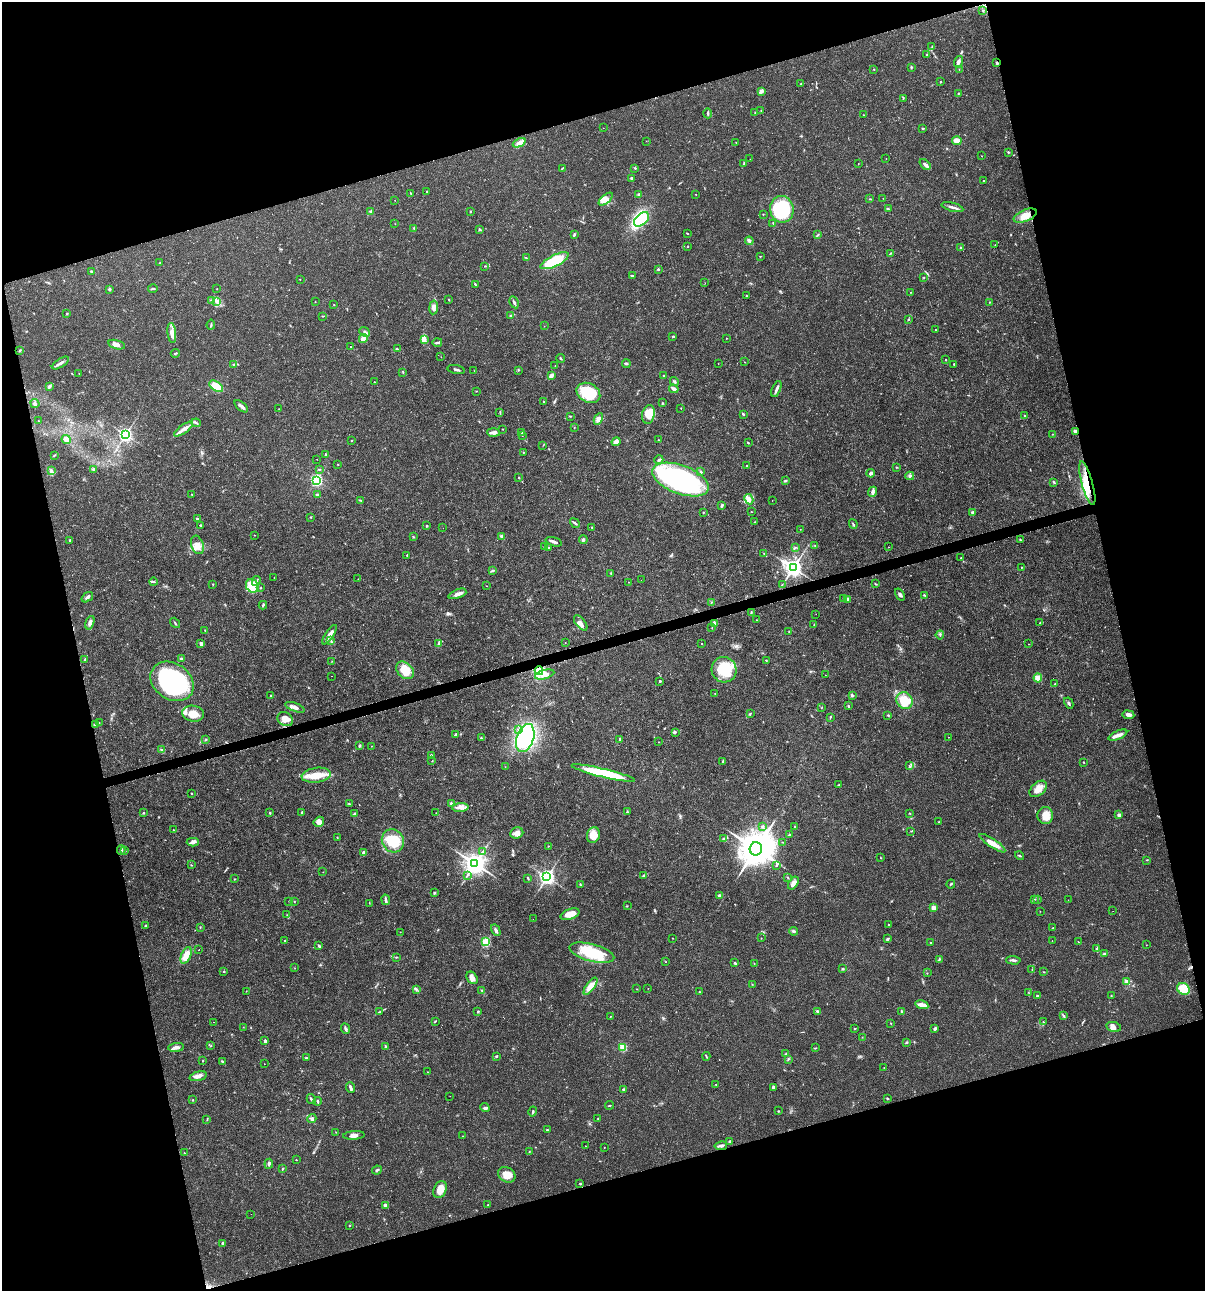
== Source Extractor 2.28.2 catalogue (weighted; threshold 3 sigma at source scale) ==
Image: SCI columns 100-4911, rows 4-5157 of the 4960 x 5159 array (HDU 1 of 3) = the unmasked area's bounding box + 8 px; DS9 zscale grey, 4 x 4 block average (1 PNG px = mean of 4 x 4 image px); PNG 1207 x 1293 px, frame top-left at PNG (2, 2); each listed source drawn as its Kron ellipse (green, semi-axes under 4 px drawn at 4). Shown black and unused: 33% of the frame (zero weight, under 3 of 4 exposures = <1% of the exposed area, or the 3 px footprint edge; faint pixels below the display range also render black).
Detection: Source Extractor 2.28.2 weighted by HDU 2 'WHT'. Background 0.017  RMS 0.0016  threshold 0.00737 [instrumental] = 3 sigma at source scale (4.5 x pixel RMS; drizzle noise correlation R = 1.50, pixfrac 1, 0.0396/0.0396 arcsec/px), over >= 5 px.
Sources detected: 548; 1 too faint to see at this stretch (4 x 4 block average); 6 inside a brighter object's white glare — neither listed nor drawn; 8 coinciding with a brighter row at this scale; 27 inside a brighter listed object's ellipse — not listed separately; of the other 506, all 500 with FLUX_AUTO >= 0.161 (the completeness limit of this list) listed and drawn (6 fainter detections not listed), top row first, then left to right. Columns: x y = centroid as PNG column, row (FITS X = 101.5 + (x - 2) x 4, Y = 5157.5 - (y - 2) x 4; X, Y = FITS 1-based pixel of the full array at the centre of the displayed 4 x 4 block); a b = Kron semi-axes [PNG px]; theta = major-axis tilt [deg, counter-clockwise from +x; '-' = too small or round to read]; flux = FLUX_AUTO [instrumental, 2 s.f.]
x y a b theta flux
983 10 3 2 - 0.83
932 47 2 2 - 0.36
926 55 2 2 - 0.45
958 62 6 3 74 3.2
997 63 3 2 - 1.3
911 67 2 2 - 0.84
874 69 2 2 - 0.43
959 69 2 2 - 0.29
940 82 2 2 - 0.66
801 84 2 2 - 0.34
761 91 4 3 - 3.7
958 94 3 2 - 0.73
903 99 2 2 - 0.66
761 111 2 2 - 0.6
708 113 5 2 - 1.4
755 113 3 2 - 0.53
864 115 2 2 - 0.5
603 128 2 2 - 0.23
922 128 3 2 - 0.77
646 141 2 2 - 0.26
957 141 5 3 - 9.1
736 142 3 2 - 0.47
519 143 7 3 26 5
1008 152 3 2 - 0.76
982 156 2 2 - 0.29
886 158 2 2 - 0.36
750 159 2 2 - 0.38
858 163 2 2 - 0.23
744 164 4 2 - 1.3
925 165 6 3 -41 2.7
562 168 3 2 - 0.64
635 168 3 2 - 0.79
631 178 2 2 - 2.1
984 181 2 2 - 0.71
427 192 2 2 - 0.53
411 193 3 2 - 0.48
639 194 3 2 - 1
696 195 2 2 - 0.38
883 198 2 2 - 0.21
606 199 8 3 40 4.3
870 199 2 2 - 0.59
395 200 2 2 - 0.41
952 207 11 2 -14 3.5
782 209 13 11 -81 83
888 209 3 2 - 1.3
370 211 3 2 - 1
470 212 3 2 - 0.67
763 214 2 2 - 0.45
1025 216 12 6 23 12
642 219 9 5 43 49
773 223 2 2 - 0.77
395 224 2 2 - 0.29
414 228 3 2 - 1
479 229 3 2 - 0.89
687 233 3 2 - 0.73
574 234 3 2 - 1.5
818 235 3 2 - 0.68
749 241 4 3 - 2.1
995 245 2 2 - 0.96
688 246 3 2 - 0.44
961 248 4 2 - 1.1
890 253 3 2 - 0.61
760 256 2 2 - 0.58
526 258 2 2 - 0.37
555 261 15 5 26 46
160 263 3 2 - 0.59
485 266 2 2 - 0.56
658 269 2 2 - 1.7
92 271 3 2 - 1.4
632 276 2 2 - 0.93
924 278 2 2 - 0.29
300 279 2 2 - 0.29
705 283 2 2 - 0.24
475 284 3 2 - 0.94
109 289 3 2 - 1.7
153 289 5 2 - 1.1
217 289 2 2 - 0.29
910 292 2 2 - 0.35
747 296 2 2 - 0.55
449 300 2 2 - 0.59
211 301 2 2 - 0.67
216 302 3 2 - 1.4
315 302 2 2 - 0.32
514 302 6 2 -62 2.1
990 302 2 2 - 0.89
334 305 2 2 - 0.4
434 307 7 4 82 4.3
67 314 2 2 - 0.6
323 316 2 2 - 0.34
511 316 4 3 - 1.5
908 319 2 2 - 0.87
211 325 5 2 - 1.2
544 326 2 2 - 0.19
936 330 2 2 - 0.39
364 332 6 3 -41 2.1
172 333 10 4 -83 4.9
673 336 2 2 - 1.3
363 338 4 4 - 6.6
726 338 2 2 - 0.63
424 339 4 2 - 2.2
437 342 5 2 - 1.4
117 345 8 4 -14 5
350 346 2 2 - 0.34
397 349 3 2 - 0.9
20 350 3 2 - 0.89
175 353 4 2 - 1.1
441 357 2 2 - 0.26
561 358 4 2 - 0.97
945 360 2 2 - 1.5
744 362 2 2 - 0.26
60 363 10 3 32 3.3
626 363 4 2 - 1.6
718 364 2 2 - 0.27
954 364 2 2 - 0.96
234 365 3 2 - 1.9
555 366 2 2 - 0.28
456 369 9 2 -11 1.9
518 370 2 2 - 0.61
474 371 2 2 - 0.29
403 372 3 2 - 0.71
79 374 2 2 - 0.24
551 376 3 2 - 4.8
664 376 2 2 - 1.4
374 382 2 2 - 0.4
674 382 4 3 - 1.7
50 386 4 3 - 1.5
216 386 8 4 -34 19
674 389 5 3 - 4.1
776 389 8 2 68 3.5
476 391 2 2 - 0.43
588 393 12 9 -28 43
544 402 3 2 - 0.66
662 403 2 2 - 0.61
35 404 5 3 - 2.5
241 406 8 2 -39 4.4
681 408 2 2 - 0.38
279 409 2 2 - 0.2
500 412 3 2 - 0.57
648 414 9 6 80 20
743 414 3 2 - 1
570 416 3 2 - 0.77
1024 416 2 2 - 0.69
598 419 6 4 63 3.9
39 421 2 2 - 0.29
196 423 4 2 - 1.4
574 427 2 2 - 0.37
184 429 11 3 36 5.7
503 429 2 2 - 0.51
1075 431 2 2 - 8.4
522 432 2 2 - 1
494 433 6 3 -3 2.9
1053 434 3 2 - 0.48
125 435 4 4 - 130
522 435 2 2 - 1
66 440 5 3 - 6.4
351 440 2 2 - 0.42
658 440 2 2 - 0.34
616 442 4 3 - 4.4
748 443 3 2 - 0.91
543 445 2 2 - 0.32
523 452 2 2 - 0.57
325 454 2 2 - 0.95
54 455 2 2 - 0.69
317 459 2 2 - 1.1
659 460 4 2 - 2.1
338 464 2 2 - 0.57
746 465 2 2 - 0.98
896 467 2 2 - 0.47
93 469 4 3 - 1.5
319 469 2 2 - 0.66
51 470 4 3 - 2
701 472 4 2 - 1.2
871 473 4 3 - 2.4
910 476 4 3 - 1.9
519 478 2 2 - 0.56
681 479 30 14 -20 220
316 480 3 3 - 84
786 481 3 3 - 1.1
1054 482 4 2 - 1.2
1087 483 22 5 -75 23
873 492 5 3 - 3
191 494 3 2 - 0.4
317 495 4 2 - 1.1
749 499 5 4 - 3.6
360 500 4 2 - 0.76
772 500 2 2 - 0.2
722 505 4 2 - 1.6
751 511 2 2 - 0.29
703 512 2 2 - 0.76
973 513 2 2 - 9.2
310 517 2 2 - 0.51
198 519 4 2 - 1
754 522 2 2 - 0.24
575 523 5 2 - 1.7
853 524 5 2 - 1.2
201 525 2 2 - 0.71
427 526 2 2 - 2
592 527 3 2 - 0.66
443 528 2 2 - 0.18
800 529 2 2 - 0.24
254 535 2 2 - 0.34
501 536 3 2 - 1.7
413 537 2 2 - 0.65
70 540 2 2 - 0.78
583 540 4 3 - 1.6
1020 540 3 2 - 0.95
554 542 8 3 -17 2.9
197 545 9 6 -71 7.3
815 545 2 2 - 0.62
545 546 2 2 - 0.44
549 547 3 2 - 0.73
796 547 2 2 - 0.35
888 547 2 2 - 0.26
764 554 3 2 - 0.85
407 555 2 2 - 0.57
961 558 2 2 - 0.32
1022 567 2 2 - 0.47
793 568 3 3 - 500
493 571 3 2 - 0.95
611 573 2 2 - 0.5
274 578 2 2 - 0.26
358 579 2 2 - 0.37
641 580 2 2 - 0.19
256 581 5 2 - 1.4
153 582 4 2 - 1.2
629 582 2 2 - 0.33
213 584 3 2 - 0.53
876 584 3 2 - 0.65
782 585 2 2 - 0.43
252 586 7 6 - 32
486 586 2 2 - 0.21
261 588 3 2 - 0.58
457 594 9 4 21 4.8
900 595 6 3 -56 2.3
924 595 3 2 - 0.8
87 597 6 2 37 1.9
843 598 3 2 - 0.88
848 599 4 4 - 2.3
711 603 2 2 - 0.59
263 605 4 2 - 1.5
751 612 3 2 - 0.66
816 614 2 2 - 0.19
757 620 2 2 - 0.32
90 623 7 3 72 3.7
175 623 5 2 - 1.1
581 623 9 4 -51 6.2
714 623 2 2 - 2.8
1040 623 4 2 - 1
814 625 4 2 - 0.44
712 628 2 2 - 0.35
205 630 2 2 - 0.52
789 632 3 2 - 0.52
330 635 11 3 56 6.9
940 635 4 2 - 0.99
331 641 3 2 - 0.87
565 643 2 2 - 0.29
201 644 4 3 - 2.8
439 644 3 2 - 0.94
702 644 2 2 - 1.1
1028 644 2 2 - 0.26
85 659 4 2 - 0.8
181 659 3 3 - 1.5
766 660 2 2 - 0.56
332 661 2 2 - 0.28
405 670 10 7 -43 18
724 670 13 12 - 39
539 671 4 3 - 31
545 674 10 4 15 8.3
825 675 2 2 - 0.23
331 676 2 2 - 0.29
1038 678 4 4 - 9.2
172 681 23 18 -34 170
660 681 2 2 - 1.8
1055 684 2 2 - 0.49
715 694 2 2 - 0.31
852 695 3 2 - 1.5
271 696 2 2 - 1.2
905 701 9 7 -54 24
1069 703 6 2 -62 1.7
848 706 3 2 - 0.86
295 707 10 3 -21 5.2
821 708 2 2 - 0.24
750 713 3 2 - 0.64
193 714 11 8 -10 17
888 715 2 2 - 0.39
1128 715 6 3 -8 4.8
831 717 2 2 - 0.4
285 719 8 6 -35 10
99 722 2 2 - 0.2
95 724 3 2 - 1.4
519 729 3 3 - 1.7
675 732 3 3 - 1.4
455 735 3 2 - 1.4
1118 735 10 3 23 5.5
948 737 2 2 - 0.28
481 738 3 2 - 0.8
525 738 14 8 71 180
620 739 2 2 - 3.2
206 740 3 2 - 0.73
659 742 2 2 - 0.28
359 746 3 2 - 1.2
372 746 2 2 - 0.25
162 750 3 2 - 0.94
431 755 2 2 - 1.1
432 761 2 2 - 0.39
723 761 3 3 - 1.1
1084 762 2 2 - 0.59
909 766 3 2 - 1
505 767 2 2 - 0.34
603 773 33 4 -13 64
316 775 15 7 7 18
838 785 3 2 - 0.76
1038 789 10 6 42 9.1
191 793 2 2 - 0.72
451 803 3 2 - 0.86
349 804 2 2 - 0.7
460 807 8 4 5 6.3
627 812 3 2 - 1.1
144 813 3 2 - 0.61
270 813 2 2 - 0.84
302 813 3 2 - 1.5
436 813 2 2 - 0.23
910 813 2 2 - 0.59
354 814 2 2 - 0.51
1119 815 3 2 - 2.9
1045 816 8 8 - 12
319 822 5 4 - 5.1
939 822 2 2 - 0.47
762 827 3 2 - 0.89
794 827 2 2 - 0.51
173 830 2 2 - 0.32
911 831 2 2 - 0.35
517 833 6 5 - 6
593 835 8 6 69 15
789 835 4 2 - 0.7
337 837 2 2 - 0.46
723 838 3 2 - 1.1
393 841 12 10 -57 34
193 842 6 4 3 3.1
783 842 2 2 - 0.26
992 843 15 4 -34 9
548 846 3 2 - 0.5
756 849 6 6 - 2600
121 850 5 2 - 2.1
125 851 2 2 - 0.56
483 851 2 2 - 0.89
364 853 4 3 - 4.2
1020 856 5 2 - 0.95
881 858 2 2 - 0.41
1147 860 2 2 - 0.51
475 864 4 4 - 640
191 865 2 2 - 0.43
776 865 3 2 - 0.82
323 872 2 2 - 0.28
468 875 2 2 - 0.46
643 875 3 2 - 1.1
547 877 3 3 - 210
787 877 2 2 - 0.52
528 878 3 2 - 1.2
234 879 2 2 - 0.53
793 883 7 4 56 4.7
951 884 4 2 - 1
580 885 3 2 - 0.9
434 893 2 2 - 2
719 896 2 2 - 4.5
1035 899 3 2 - 1
1038 899 2 2 - 0.6
386 900 5 3 - 1.8
1068 900 2 2 - 0.16
289 901 2 2 - 0.36
294 901 2 2 - 0.55
369 903 2 2 - 0.31
627 906 2 2 - 0.28
934 908 3 2 - 6.5
1040 911 2 2 - 0.28
1113 911 2 2 - 0.44
570 914 10 5 19 11
287 915 2 2 - 0.52
533 919 2 2 - 0.2
146 925 3 2 - 0.83
889 925 2 2 - 0.61
200 927 2 2 - 0.5
1053 928 2 2 - 0.44
496 930 6 3 -61 2.5
793 931 4 2 - 1.6
400 932 2 2 - 0.26
672 938 2 2 - 0.34
761 938 2 2 - 0.26
887 939 3 3 - 1.5
285 940 2 2 - 0.39
1052 941 2 2 - 0.21
486 942 3 2 - 45
1078 942 2 2 - 0.27
930 943 2 2 - 0.57
1146 945 2 2 - 0.29
319 946 3 3 - 1.2
1096 949 4 3 - 1.6
199 950 2 2 - 1.3
592 953 23 8 -15 40
1104 954 3 2 - 1.2
186 955 9 4 67 13
396 957 3 2 - 0.71
939 959 4 2 - 1.1
1013 960 7 2 -3 2.2
666 962 2 2 - 0.32
734 963 3 2 - 1
754 963 2 2 - 0.3
295 968 2 2 - 0.24
843 969 3 2 - 0.57
1032 970 2 2 - 0.25
224 971 2 2 - 0.62
1044 972 3 2 - 0.5
927 973 2 2 - 0.41
472 978 7 5 -54 4.1
1127 981 3 2 - 0.95
752 984 2 2 - 0.39
590 986 10 4 54 11
648 988 2 2 - 0.28
416 989 3 2 - 0.82
637 989 2 2 - 0.36
1183 989 7 5 -32 23
246 991 2 2 - 0.31
482 991 2 2 - 0.56
699 991 2 2 - 0.37
1028 992 2 2 - 0.32
1037 996 3 2 - 0.89
1111 996 2 2 - 0.6
922 1005 7 3 -12 6.6
478 1011 3 2 - 0.98
380 1012 2 2 - 0.53
818 1012 4 2 - 2.6
902 1012 2 2 - 4.1
610 1016 2 2 - 0.49
1064 1016 2 2 - 0.8
435 1021 4 2 - 0.78
213 1022 2 2 - 0.69
1043 1022 3 2 - 0.63
891 1023 2 2 - 0.48
243 1027 2 2 - 0.24
1114 1027 7 5 -12 4.1
855 1028 2 2 - 0.61
935 1028 4 2 - 1.7
345 1029 5 2 - 2.1
862 1037 2 2 - 0.25
265 1041 3 2 - 1.9
906 1042 2 2 - 0.72
211 1045 2 2 - 0.57
386 1046 2 2 - 1.9
176 1047 8 3 7 3.6
623 1047 2 2 - 24
815 1048 3 2 - 0.62
786 1054 4 2 - 1.2
496 1056 3 2 - 1.1
706 1056 4 2 - 0.93
306 1058 3 2 - 0.99
788 1059 3 2 - 0.87
203 1061 2 2 - 0.43
222 1062 4 2 - 1.6
264 1064 2 2 - 0.2
884 1067 2 2 - 0.47
428 1072 2 2 - 0.38
198 1076 9 4 16 5
716 1084 2 2 - 0.42
773 1087 3 2 - 1.9
350 1088 5 2 - 3.1
623 1090 3 2 - 0.73
450 1096 2 2 - 0.19
887 1098 3 2 - 0.94
311 1099 5 2 - 1.8
193 1100 2 2 - 0.58
318 1101 4 2 - 1
609 1105 4 2 - 0.61
485 1108 5 3 - 2.2
533 1111 5 2 - 1.3
778 1111 2 2 - 0.7
598 1118 2 2 - 0.46
312 1119 4 4 - 2.5
207 1120 2 2 - 0.36
547 1130 3 2 - 0.69
336 1132 2 2 - 0.42
354 1135 11 4 3 4.6
463 1136 2 2 - 0.24
729 1141 2 2 - 1
585 1146 2 2 - 0.27
721 1146 6 3 10 2.8
604 1147 2 2 - 0.36
529 1152 2 2 - 0.42
184 1153 2 2 - 0.44
296 1160 2 2 - 0.39
269 1164 5 3 - 1.9
283 1168 3 2 - 0.82
377 1170 5 2 - 1.2
507 1175 9 7 -32 9.8
580 1184 3 2 - 0.75
440 1189 9 6 66 11
386 1205 4 2 - 3.7
488 1205 2 2 - 0.55
251 1214 2 2 - 0.25
350 1225 2 2 - 0.86
222 1243 3 2 - 1.4
Overlapping masked pixels (flux is a lower limit): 4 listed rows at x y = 997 63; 1075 431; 1087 483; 539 671
Diffuse or blended objects may show on this block-average render without a row.